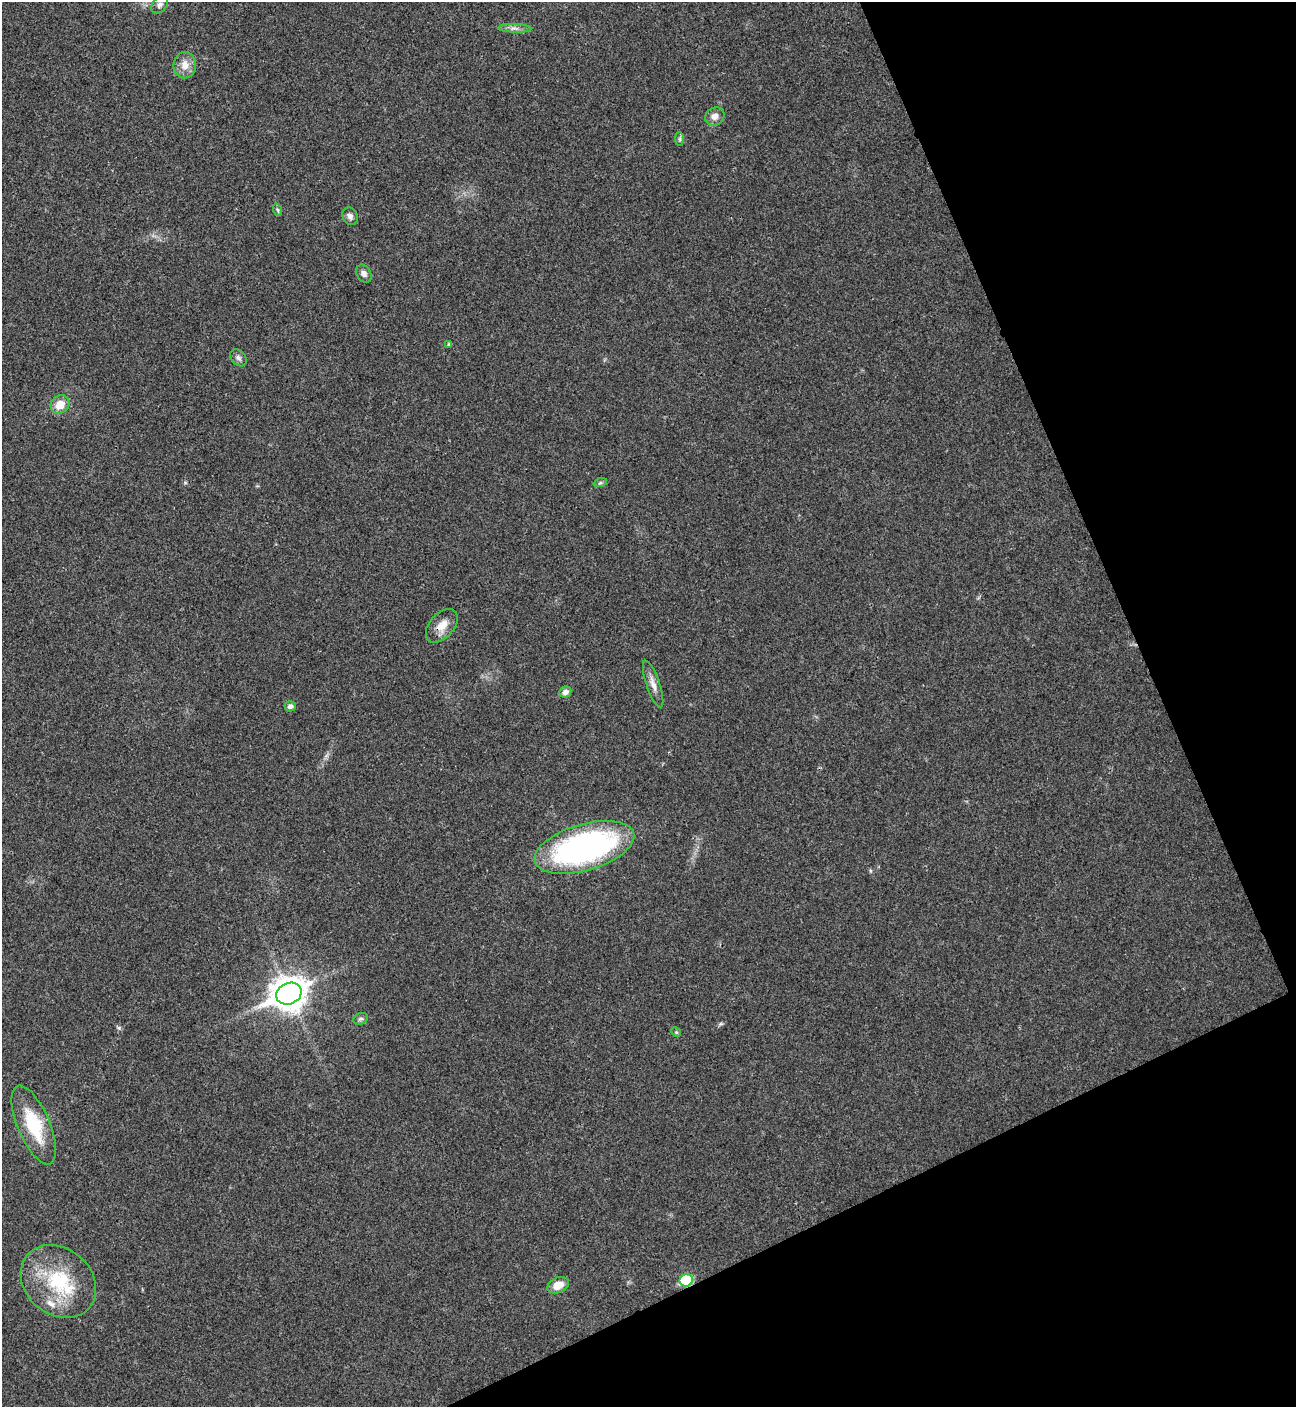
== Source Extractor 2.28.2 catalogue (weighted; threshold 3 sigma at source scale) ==
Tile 12 of 4 x 4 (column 4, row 3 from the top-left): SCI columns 4169-5462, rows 1408-2812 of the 5618 x 5630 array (HDU 1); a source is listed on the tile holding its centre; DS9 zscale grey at full resolution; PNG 1298 x 1409 px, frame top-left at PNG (2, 2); each listed source drawn as its Kron ellipse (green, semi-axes under 4 px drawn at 4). Shown black and unused: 22% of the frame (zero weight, under 3 of 4 exposures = <1% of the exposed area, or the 3 px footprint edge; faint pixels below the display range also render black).
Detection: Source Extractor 2.28.2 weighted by HDU 2 'WHT'; one run over the whole footprint, this tile lists its part. Background 0.0199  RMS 0.004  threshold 0.0181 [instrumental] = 3 sigma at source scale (4.5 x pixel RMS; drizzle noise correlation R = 1.50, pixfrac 1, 0.05/0.05 arcsec/px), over >= 5 px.
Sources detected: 25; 1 inside a brighter listed object's ellipse — not listed separately; the other 24 listed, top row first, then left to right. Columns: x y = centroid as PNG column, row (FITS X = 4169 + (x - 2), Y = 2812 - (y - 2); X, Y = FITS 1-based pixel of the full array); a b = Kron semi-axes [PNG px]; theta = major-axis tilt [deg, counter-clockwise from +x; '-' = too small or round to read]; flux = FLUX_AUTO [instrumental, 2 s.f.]
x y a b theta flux
160 5 10 7 51 1.4
515 28 16 4 -2 1.9
185 65 13 11 89 4.4
715 116 10 8 33 2.5
680 139 7 4 -89 0.76
278 210 6 4 -71 0.61
350 216 9 7 -63 1.6
364 274 9 7 -60 1.6
449 344 4 4 - 0.46
238 358 9 7 -48 1.4
60 404 10 8 39 6.2
600 483 7 4 18 0.75
442 626 20 12 48 5.2
653 684 24 6 -71 3.2
565 692 6 5 - 2.2
290 706 5 5 - 1.6
584 847 51 23 16 120
289 994 13 10 24 690
361 1019 7 5 19 0.9
676 1032 5 4 - 0.52
34 1125 42 16 -67 21
686 1280 6 6 - 29
58 1281 41 33 -40 30
558 1285 11 7 24 5.4
Overlapping masked pixels (flux is a lower limit): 2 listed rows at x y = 442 626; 686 1280